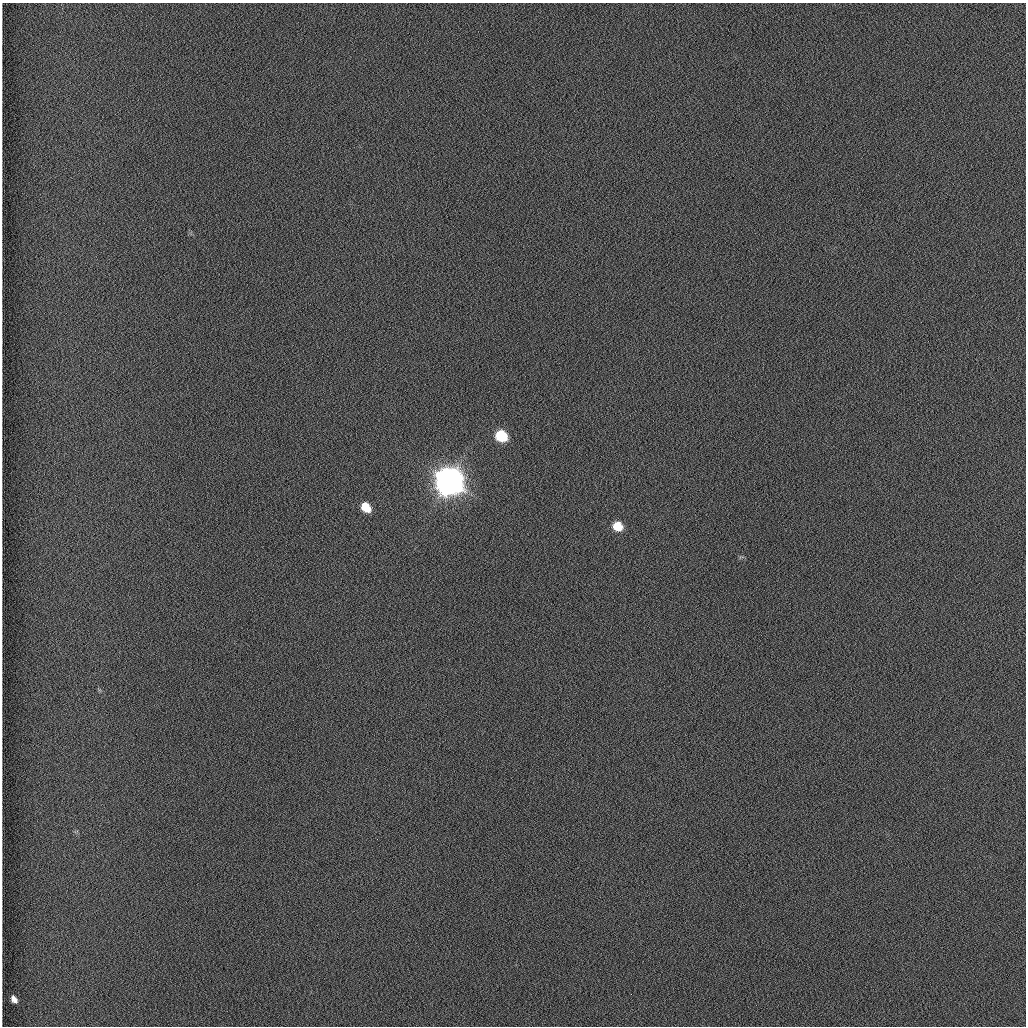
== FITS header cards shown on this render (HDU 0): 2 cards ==
NAXIS1  =                 1024 /fastest changing axis
NAXIS2  =                 1024 /next to fastest changing axis

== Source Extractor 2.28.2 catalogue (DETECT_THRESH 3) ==
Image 1024 x 1024 px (HDU 0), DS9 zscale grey, 1 PNG px = 1 image px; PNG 1028 x 1028 px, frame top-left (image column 1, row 1024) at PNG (2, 3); no overlay
Background 1260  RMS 6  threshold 17.9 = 3 sigma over >= 5 px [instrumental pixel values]
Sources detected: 5; all 5 listed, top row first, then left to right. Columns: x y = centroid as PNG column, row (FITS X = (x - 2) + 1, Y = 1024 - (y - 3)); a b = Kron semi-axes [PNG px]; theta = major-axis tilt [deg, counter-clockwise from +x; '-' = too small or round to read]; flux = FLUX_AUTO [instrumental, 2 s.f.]
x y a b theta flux
501 436 8 7 - 2.3e+04
449 481 11 9 -44 1.1e+06
366 507 9 6 -45 8.4e+03
617 526 8 7 - 9.2e+03
14 999 7 5 -55 2.1e+03